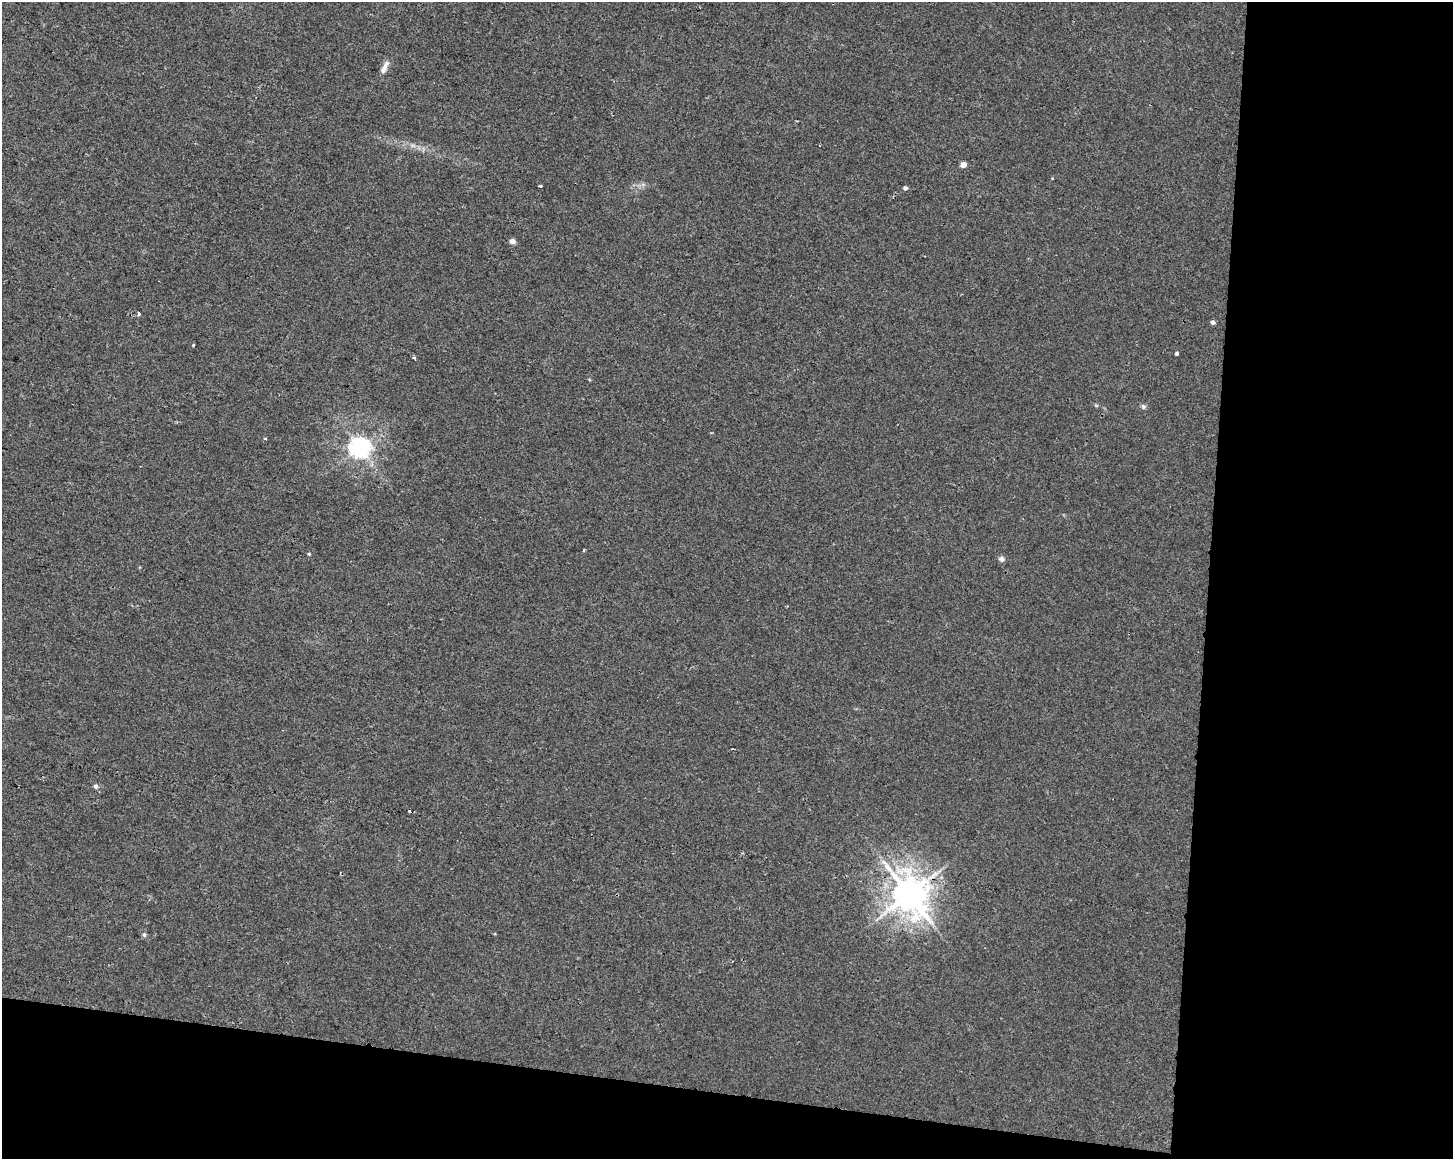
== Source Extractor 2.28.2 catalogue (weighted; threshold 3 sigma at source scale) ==
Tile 12 of 3 x 4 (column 3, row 4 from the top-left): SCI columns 3186-4636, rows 1-1157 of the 4863 x 4635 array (HDU 1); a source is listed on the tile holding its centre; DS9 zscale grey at full resolution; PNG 1455 x 1161 px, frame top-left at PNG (2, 2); no overlay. Shown black and unused: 23% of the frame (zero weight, under 2 of 3 exposures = <1% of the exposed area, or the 3 px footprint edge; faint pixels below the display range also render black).
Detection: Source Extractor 2.28.2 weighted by HDU 2 'WHT'; one run over the whole footprint, this tile lists its part. Background 0.00708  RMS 0.0047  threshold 0.021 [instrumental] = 3 sigma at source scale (4.5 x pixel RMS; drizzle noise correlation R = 1.50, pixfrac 1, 0.0396/0.0396 arcsec/px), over >= 5 px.
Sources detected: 21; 2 cosmic-ray / hot-pixel residue — not listed; the other 19 listed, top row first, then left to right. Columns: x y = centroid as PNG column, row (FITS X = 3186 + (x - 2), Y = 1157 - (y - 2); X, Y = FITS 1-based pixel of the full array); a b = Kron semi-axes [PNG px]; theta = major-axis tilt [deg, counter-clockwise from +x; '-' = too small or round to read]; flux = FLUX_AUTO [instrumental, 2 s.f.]
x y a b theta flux
384 68 18 6 66 3.1
963 165 5 4 - 4.6
540 186 4 2 - 0.63
905 188 4 4 - 1.2
512 241 4 4 - 3.7
139 314 3 3 - 1.6
1213 322 5 4 - 1.4
193 345 3 3 - 0.77
1177 353 4 3 - 1.1
414 358 5 3 - 0.6
1143 406 7 5 -73 1
265 439 4 2 - 0.56
359 447 7 7 - 290
584 550 4 3 - 0.44
309 554 4 4 - 0.47
1001 559 8 7 - 1.4
96 786 6 5 - 1.3
909 894 11 10 - 1100
144 935 6 5 - 0.87
Overlapping masked pixels (flux is a lower limit): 1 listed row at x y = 909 894